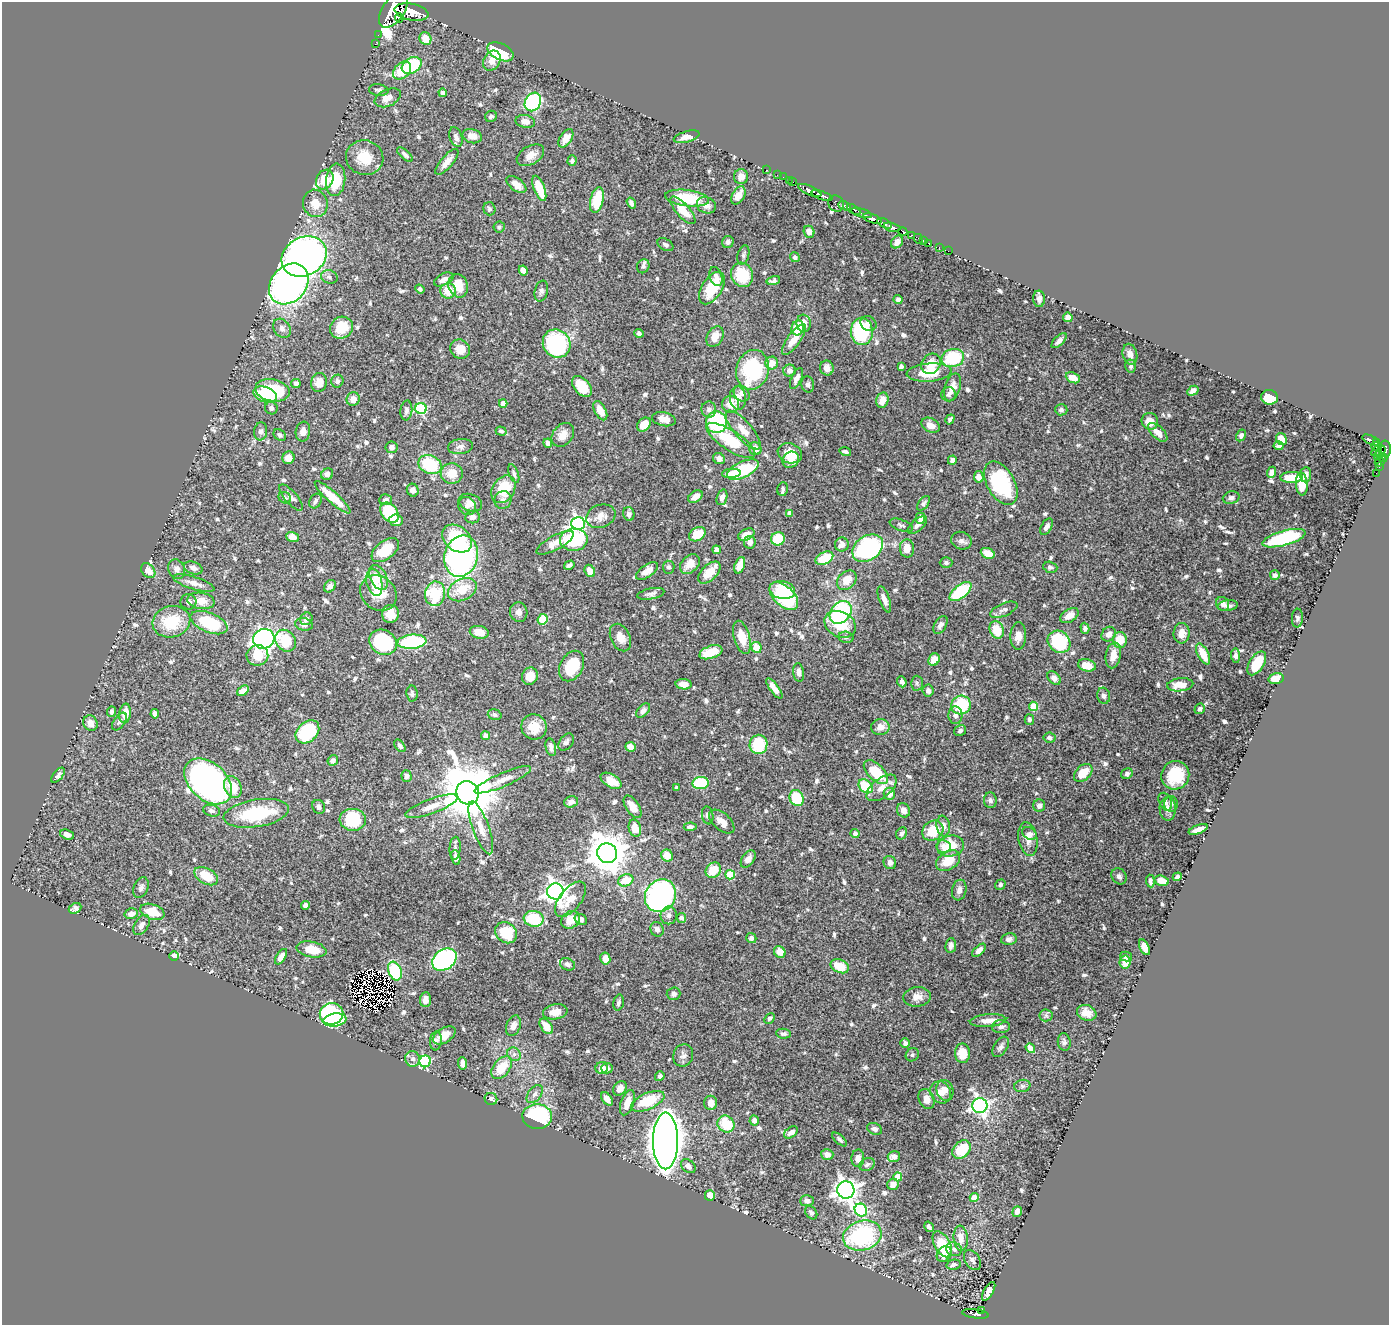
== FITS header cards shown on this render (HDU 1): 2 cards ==
NAXIS1  =                 1387
NAXIS2  =                 1323

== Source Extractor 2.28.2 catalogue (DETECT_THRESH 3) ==
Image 1387 x 1323 px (HDU 1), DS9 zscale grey, 1 PNG px = 1 image px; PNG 1391 x 1327 px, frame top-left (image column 1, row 1323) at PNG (2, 2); each listed source drawn as its Kron ellipse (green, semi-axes under 4 px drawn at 4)
Background 0.81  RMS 0.015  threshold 0.0452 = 3 sigma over >= 5 px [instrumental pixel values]
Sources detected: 738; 7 with non-positive FLUX_AUTO (blend fragments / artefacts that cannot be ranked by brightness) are neither listed nor drawn; of the other 731, the 500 brightest by FLUX_AUTO listed and drawn (231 fainter detections omitted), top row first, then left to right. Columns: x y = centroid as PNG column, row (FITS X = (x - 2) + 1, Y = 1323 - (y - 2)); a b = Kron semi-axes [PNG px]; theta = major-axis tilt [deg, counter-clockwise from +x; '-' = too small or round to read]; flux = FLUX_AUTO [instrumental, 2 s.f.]
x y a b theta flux
394 10 20 11 56 6400
411 12 17 8 -11 4400
399 18 4 3 - 320
378 35 2 2 - 8.3
425 39 6 5 - 14
375 44 2 2 - 9.5
501 52 14 8 -26 42
492 61 11 8 59 9.9
412 65 10 7 31 68
402 71 10 7 43 24
379 90 10 6 -8 3
443 93 4 4 - 4.8
388 98 14 8 24 10
533 102 10 7 59 170
491 116 6 5 - 3.4
525 121 10 6 -11 6.3
472 136 10 7 -15 8.1
456 137 10 6 -71 5.2
687 137 13 5 16 8.9
566 138 10 6 57 12
405 155 10 4 -42 2.9
530 155 15 9 30 9.9
365 158 19 17 -18 27
572 161 5 4 - 2.7
447 162 16 6 49 8.4
767 170 3 2 - 33
777 175 2 2 - 14
741 177 7 7 - 7.4
783 177 2 2 - 10
325 180 10 8 60 24
336 180 16 9 84 35
789 180 2 2 - 19
793 182 2 2 - 17
516 184 11 6 -37 8.4
539 188 13 5 -69 27
810 190 12 4 -24 1500
738 195 10 6 60 10
822 196 11 3 -21 1300
687 198 22 8 -7 49
597 200 13 6 77 40
315 203 14 12 -72 15
631 203 6 4 -58 3.2
836 204 9 7 -48 310
706 205 10 8 -21 6
845 206 6 3 -23 690
489 209 6 6 - 2.4
853 209 7 3 -32 460
683 210 17 6 -49 19
861 213 11 3 -16 490
872 219 10 4 -19 2000
884 223 8 3 -29 380
499 227 6 5 - 2.4
892 227 8 4 -15 1400
903 231 5 3 - 210
809 232 6 5 - 7.3
911 235 3 2 - 80
918 239 5 3 - 66
923 240 3 2 - 26
728 242 6 5 - 3.9
897 242 7 5 53 5.5
928 243 2 2 - 14
665 245 8 5 -32 2.8
939 247 3 2 - 15
948 251 2 2 - 2.4
743 255 10 5 74 2.6
304 256 23 19 28 550
795 257 5 4 - 2.5
643 266 7 6 - 2.9
523 270 5 4 - 8.4
742 275 12 10 -66 36
716 276 10 6 -72 4.3
329 277 8 6 -18 2.9
444 279 10 5 27 6.6
773 281 7 4 14 2.8
289 284 22 17 48 470
458 286 12 9 -69 19
712 288 18 10 57 36
420 289 5 4 - 2.4
448 291 8 7 - 19
541 291 10 6 77 3.6
1039 299 8 6 -86 4.7
898 300 4 4 - 2.9
1068 317 5 4 - 4.9
804 323 9 7 -83 8.1
868 324 8 7 - 4.2
282 328 10 8 -52 4.7
341 328 12 10 31 28
798 328 7 6 - 26
862 332 13 11 -89 69
639 333 4 4 - 2.7
715 337 11 7 60 10
794 340 18 6 54 13
1059 341 9 4 45 3.8
557 344 14 13 - 110
460 349 10 9 - 14
1130 354 10 7 -77 5.1
953 358 11 9 16 57
772 363 6 6 - 11
931 364 11 9 51 18
901 366 4 3 - 2.6
1131 366 6 5 - 2.7
827 368 7 6 - 6
752 370 20 16 74 91
789 371 6 6 - 4.4
929 373 22 9 4 34
796 378 11 5 66 5.5
1073 378 7 5 -23 11
337 381 6 6 - 3.3
319 382 9 8 - 13
296 383 5 4 - 3.3
808 384 8 6 -76 3.2
582 387 12 7 -48 25
953 387 14 7 72 11
272 390 17 11 -11 67
1193 391 6 4 30 4.6
742 393 9 7 -48 4.9
265 394 12 7 -20 52
949 394 7 7 - 2.9
1269 397 8 7 - 37
738 398 12 8 -84 9
353 399 7 6 - 8.7
882 400 8 6 78 8.5
503 403 4 4 - 10
730 404 8 8 - 15
271 408 6 6 - 3.7
421 409 6 5 - 100
709 409 8 7 - 4.3
406 410 10 6 84 3.5
1061 410 6 5 - 2.7
600 411 10 5 -62 11
664 419 12 7 -11 8.7
950 419 5 4 - 2.5
1150 421 8 8 - 11
716 422 11 10 - 100
644 425 8 5 48 14
931 425 10 7 -27 8.2
743 430 24 8 -49 13
261 431 9 6 81 3.6
501 431 5 4 - 2.5
303 432 10 7 79 6.3
1158 432 12 6 -42 9.4
280 435 6 5 - 2.8
563 435 13 10 52 9.7
1241 435 6 4 60 2.8
1281 439 6 5 - 10
1371 440 9 4 -26 280
731 441 28 10 -33 48
1377 442 3 3 - 150
548 443 4 4 - 3.7
1279 446 5 4 - 3
1376 446 4 3 - 61
391 447 6 6 - 3.4
460 447 12 7 8 4.9
755 449 7 6 - 8.7
1385 449 8 6 -90 750
1377 451 6 3 43 72
1381 451 6 4 52 140
845 452 6 3 -16 2.4
790 453 12 9 -21 19
1378 455 4 3 - 53
1382 457 5 4 - 47
289 458 6 6 - 10
719 459 6 5 - 5.8
791 460 8 7 - 8.9
952 460 4 4 - 3.9
1380 462 5 3 - 47
430 465 12 9 -23 52
1379 466 3 2 - 44
743 470 17 8 26 69
1272 472 6 4 67 5.6
452 473 11 10 - 17
731 473 9 4 6 6.3
1376 473 2 2 - 10
327 474 6 5 - 3.9
514 474 10 4 -68 2.5
1306 475 8 5 86 4.5
979 477 6 5 - 6.9
1291 477 11 5 2 21
1001 483 23 13 -60 93
1302 484 11 6 -85 21
503 489 15 11 56 32
783 489 7 5 76 3
413 490 6 6 - 4.6
291 497 16 6 -49 5.5
333 497 23 5 -42 24
695 497 8 5 36 6.5
722 497 8 5 72 5
285 498 6 5 - 2.4
1231 498 8 6 15 3.8
386 500 6 5 - 3.7
503 500 9 8 - 4.6
315 501 8 5 65 3.1
470 503 12 8 -21 6.8
923 503 8 5 52 2.4
467 506 9 8 - 5.1
390 512 11 8 -53 49
790 513 4 4 - 6
629 514 7 5 -77 3.2
601 516 15 11 21 10
472 517 7 6 - 4.1
920 518 5 4 - 7.2
396 520 7 6 - 9.9
578 523 7 6 - 270
901 525 12 5 -20 3.1
917 525 12 5 40 4.6
1047 527 9 5 58 5
697 534 9 6 31 24
746 535 9 5 25 12
293 537 6 5 - 6.2
1284 538 22 7 16 100
457 539 16 12 -40 52
778 539 7 6 - 33
574 540 14 11 2 100
961 541 10 8 -21 4.4
750 542 6 6 - 5.3
555 543 21 7 28 13
842 544 7 7 - 6.1
868 548 16 12 34 210
907 548 9 7 -86 12
385 550 16 9 37 25
717 550 4 4 - 7.8
988 553 7 5 -21 11
461 556 21 16 74 270
824 558 9 6 27 32
946 563 6 5 - 3
690 564 11 8 44 11
569 565 5 3 - 3.3
740 565 8 5 70 12
669 567 6 5 - 2.5
1050 567 7 5 -17 2.8
193 568 9 6 -20 5.5
177 569 10 8 -66 5.7
148 571 8 6 -48 12
590 571 6 5 - 7.9
647 571 12 6 35 8.5
709 573 13 7 44 14
1275 575 5 4 - 4.1
378 577 13 8 -63 17
847 580 11 8 44 15
374 582 14 7 -77 14
194 583 21 6 -17 8.8
330 586 7 5 46 4.8
462 590 15 10 28 23
782 590 13 8 -12 52
960 592 13 6 39 65
378 593 19 16 -43 23
435 594 12 10 82 50
651 594 14 5 11 3.7
784 596 17 10 -42 76
884 599 14 5 -71 7.2
201 601 13 8 -8 15
188 602 8 7 - 4.2
1222 604 7 6 - 5.4
1228 606 10 5 8 4.1
1004 610 14 6 24 4.2
519 612 10 8 -79 5.6
841 612 13 9 49 100
390 614 9 8 - 11
1069 616 10 6 33 8.5
1297 618 9 5 88 2.4
306 619 6 6 - 4.3
543 619 5 5 - 40
171 622 19 15 15 42
209 623 19 9 -22 59
304 624 9 6 -14 5.6
840 624 16 12 -27 32
940 625 10 6 59 4.5
1085 628 5 4 - 3.5
997 630 9 7 -68 20
479 632 9 6 -13 13
1182 633 10 8 85 8.6
1109 634 8 6 48 5.8
1018 636 14 8 88 9.7
742 637 17 8 -74 17
846 637 7 5 -9 2.5
620 638 14 9 -64 10
264 639 10 9 - 340
1120 640 8 7 - 20
286 641 11 9 -51 38
383 642 14 12 -28 99
412 642 14 7 6 87
1059 642 12 10 -39 71
756 647 5 5 - 17
711 652 12 6 19 24
1203 654 11 5 -64 17
257 655 11 10 - 19
1113 655 13 7 79 12
1236 656 7 4 -86 3.2
934 660 6 5 - 12
1257 663 13 7 58 26
1087 665 9 6 -14 15
572 666 16 11 63 40
799 672 9 5 -82 4.7
530 676 9 7 71 16
1054 678 8 5 -46 4.7
1276 679 7 5 14 14
902 682 5 4 - 3.4
917 683 7 6 - 2.7
684 684 8 5 -4 8.6
1180 685 13 6 6 15
774 688 12 4 -54 8.6
243 691 6 4 34 5.9
928 691 6 5 - 4.7
412 693 8 5 -83 2.4
1104 696 8 6 -77 3.8
961 705 10 9 - 51
1033 706 5 4 - 28
1200 709 5 5 - 3
643 711 8 5 49 3.5
111 712 5 4 - 3.1
125 713 10 5 82 15
155 714 5 4 - 5.7
495 715 7 5 -18 2.8
955 715 9 7 -85 4.3
1029 719 5 4 - 2.5
119 722 10 5 53 2.9
90 723 8 6 -57 7.8
534 727 13 12 - 19
880 727 9 8 - 9.1
960 731 6 5 - 2.9
307 732 13 9 42 85
485 736 4 4 - 7
1049 738 6 5 - 3.4
566 742 9 6 55 3.5
759 744 10 9 - 41
400 746 7 4 -53 3.3
551 747 9 5 -78 4.1
630 747 5 5 - 8.4
333 760 5 5 - 4.6
876 772 15 8 -44 36
1083 773 11 7 44 17
1127 774 6 5 - 2.5
58 775 9 4 49 3.2
1175 775 14 14 - 44
407 776 6 5 - 3.2
503 780 31 7 23 12
208 781 27 18 -42 580
611 781 11 6 -32 15
700 783 8 6 7 52
866 786 8 6 -44 40
233 787 11 8 -66 22
676 787 3 3 - 2.5
881 788 18 9 39 12
468 793 12 11 - 7400
889 794 6 6 - 8
797 798 8 7 - 39
990 800 8 6 -84 3.3
571 802 7 5 19 4.9
1165 802 9 6 -64 4
1171 804 8 6 -90 3.5
432 806 27 7 20 12
1039 806 6 6 - 5
319 807 7 6 - 3.6
632 807 13 6 -55 10
1168 809 12 8 -89 6.5
903 810 7 6 - 6.2
212 811 8 5 -15 3.5
256 813 33 13 9 68
708 815 9 5 -80 3.7
353 820 13 11 -4 52
722 822 15 8 -41 9.5
943 826 10 6 -83 6.9
690 827 6 4 2 3.5
481 828 28 8 -70 13
635 828 9 6 -74 14
1198 829 10 4 20 6.4
933 831 11 9 36 27
855 833 4 4 - 4
901 833 6 5 - 3.1
1029 834 8 5 -32 3
67 835 7 4 -19 7.2
1028 839 17 9 -80 8.9
951 846 13 10 14 26
943 847 7 6 - 4.6
455 848 11 5 86 3.3
607 853 10 9 - 3100
667 855 6 5 - 12
456 857 7 4 -77 4.1
748 859 10 6 55 6.1
948 861 13 9 34 23
890 862 7 6 - 5.5
713 870 8 7 - 23
730 875 5 4 - 45
206 876 13 7 -30 24
1119 876 8 7 - 3.5
1177 877 4 3 - 2.5
626 880 8 5 20 23
1150 881 6 3 -84 3.1
1162 881 7 5 -16 9.9
1000 885 5 5 - 2.4
141 887 10 7 66 3.9
959 890 10 7 79 5
555 891 8 8 - 680
660 896 17 15 55 270
570 899 21 10 51 16
305 905 5 4 - 5.2
75 908 7 4 27 3.3
152 912 12 7 -19 24
131 914 6 5 - 6.5
669 915 9 8 - 5.5
681 918 5 4 - 3.6
534 919 10 8 -9 40
581 919 6 5 - 2.5
571 920 10 8 35 14
142 925 11 7 58 6.3
657 929 7 6 - 4.1
506 933 12 10 -41 32
751 938 5 5 - 3.3
1009 939 8 6 11 4
951 946 7 5 83 3.9
1144 947 8 4 -64 11
311 949 15 7 -10 20
979 950 8 4 43 4.6
780 952 6 5 - 10
174 956 5 4 - 3.2
281 957 9 4 58 5.6
1126 957 6 4 -12 2.4
605 959 6 5 - 11
444 960 13 10 37 220
1125 962 7 5 80 9.7
567 964 8 6 -25 3.6
840 966 9 6 -23 22
395 971 10 6 -71 77
673 994 7 6 - 2.9
917 997 14 9 6 8.7
425 1000 7 5 86 6.7
618 1002 8 5 76 2.6
555 1012 12 7 10 11
1087 1013 10 7 -20 8.9
331 1014 12 10 17 130
1046 1015 6 6 - 2.5
769 1019 6 4 48 2.4
335 1020 11 6 9 62
988 1020 18 6 5 9.5
513 1026 10 7 69 5.7
546 1026 9 5 -55 16
1001 1027 9 6 1 3.5
783 1034 7 5 -5 2.9
444 1035 12 7 32 12
436 1041 9 6 84 3.9
1064 1042 9 6 -82 2.7
905 1043 5 5 - 4.7
1001 1047 11 6 57 3.8
1030 1048 5 4 - 14
962 1053 10 7 -88 18
514 1054 7 6 - 3.4
683 1055 11 10 - 4.9
912 1055 7 6 - 2.4
413 1059 8 7 - 4.1
425 1061 6 5 - 98
462 1063 6 3 -84 3.9
502 1068 13 8 52 25
602 1068 6 5 - 9.9
607 1068 6 5 - 3.4
660 1076 5 4 - 2.8
1022 1086 8 6 13 2.8
620 1088 8 6 51 5.7
945 1090 10 8 -74 7
941 1092 11 10 - 8
535 1094 10 6 52 4.2
491 1099 6 6 - 3.8
607 1099 7 4 -54 7.1
926 1099 10 7 -67 8.2
648 1101 18 8 24 35
627 1103 13 6 71 12
711 1103 7 6 - 6.9
980 1105 7 7 - 330
537 1116 15 12 -4 94
754 1120 5 4 - 4.8
726 1124 9 8 - 30
874 1129 8 5 -23 3.2
791 1132 8 5 37 4.8
839 1139 9 4 -43 2.6
665 1141 28 12 -90 2100
962 1149 10 8 45 31
827 1154 6 5 - 7.1
894 1156 6 5 - 5.7
858 1158 9 6 87 5.5
867 1165 8 6 25 3
688 1166 8 6 -41 5.6
898 1177 4 4 - 19
893 1184 6 5 - 6.9
846 1190 8 8 - 770
710 1196 5 5 - 10
974 1198 4 4 - 18
807 1201 7 5 3 3.7
861 1210 7 6 - 120
1017 1211 5 4 - 4.6
811 1213 7 5 -54 2.6
929 1227 6 4 -57 3.4
862 1236 19 14 16 110
961 1238 12 7 -85 10
942 1244 14 7 -61 43
954 1249 8 6 -28 3.9
944 1254 8 7 - 14
972 1260 11 7 -58 3.4
953 1265 7 5 11 3
989 1291 10 4 59 5.3
981 1310 4 2 - 22
975 1314 13 4 -8 140
At the frame edge (FLAGS 8, measured only in part): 1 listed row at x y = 394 10
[231 fainter detections neither listed nor drawn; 7 non-positive-flux detections neither listed nor drawn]